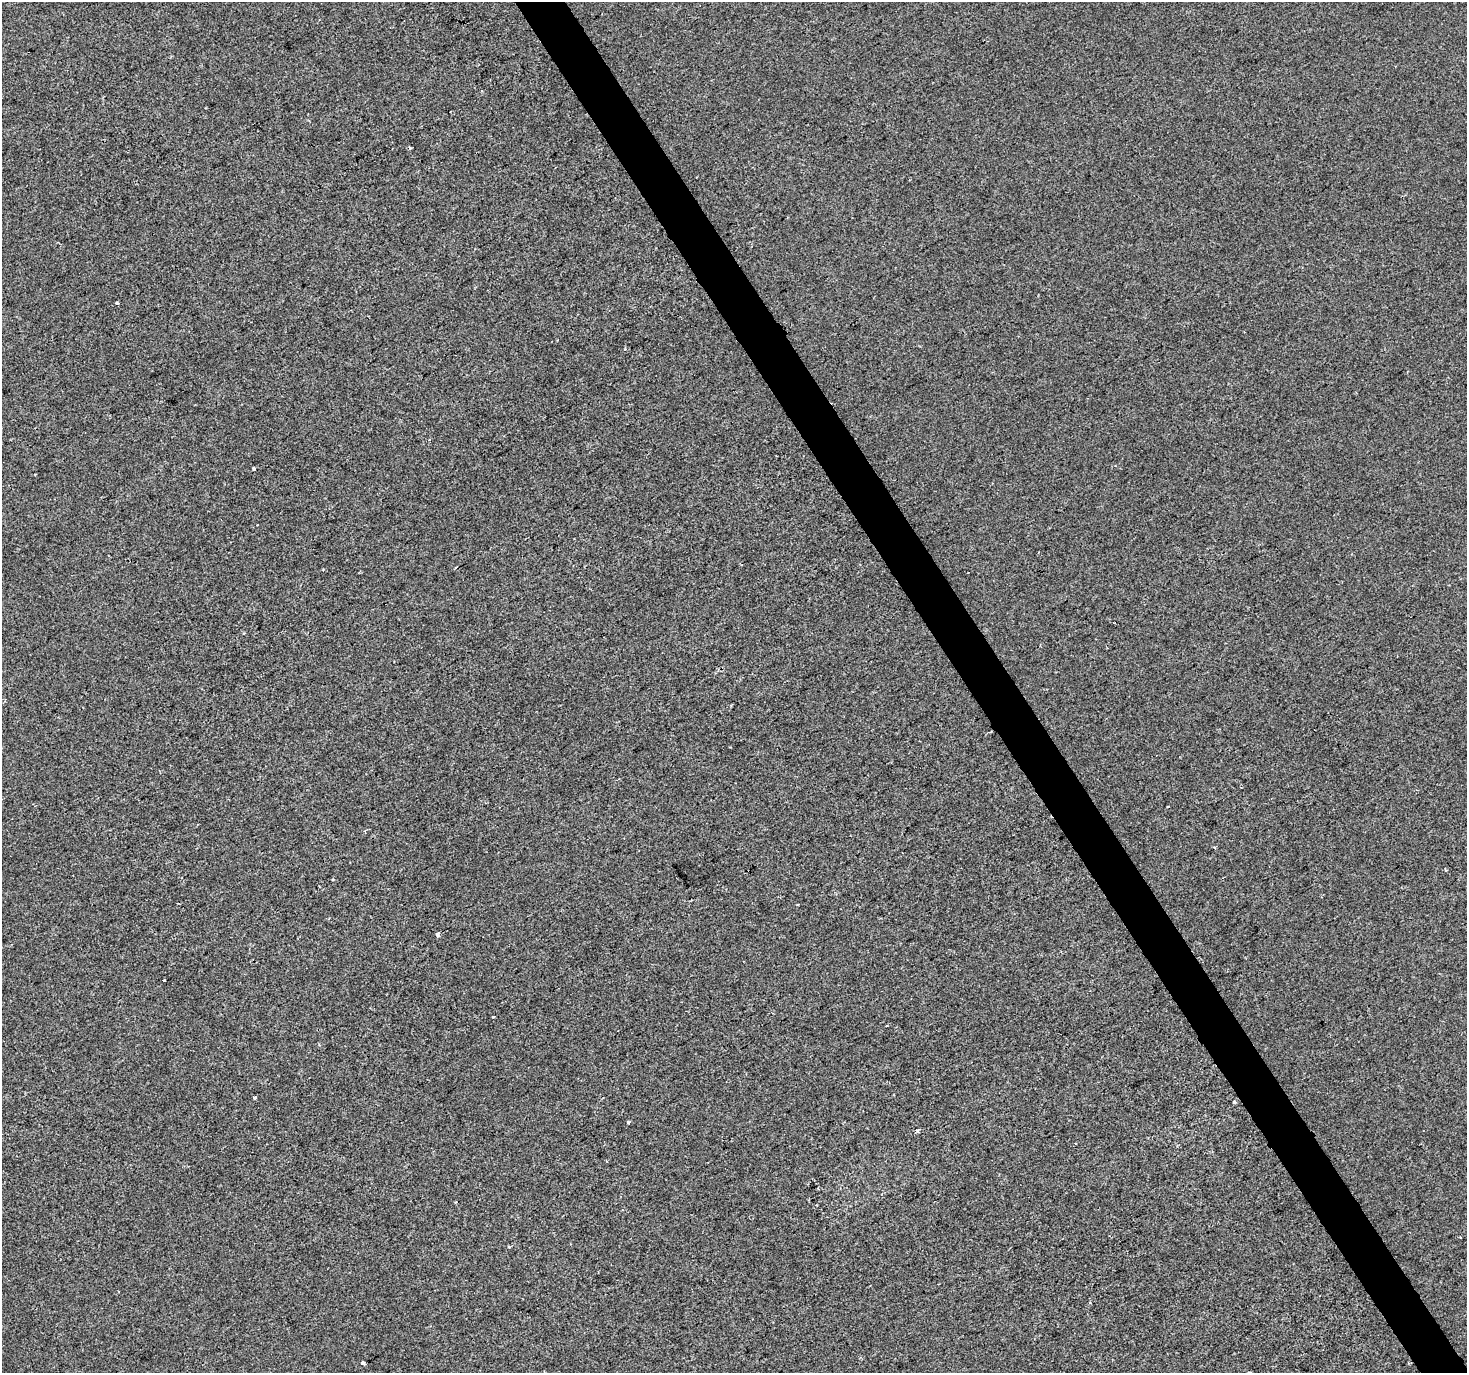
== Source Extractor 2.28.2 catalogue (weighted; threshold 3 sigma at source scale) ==
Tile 6 of 4 x 4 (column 2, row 2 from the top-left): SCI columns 1470-2934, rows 2915-4285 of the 5865 x 5769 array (HDU 1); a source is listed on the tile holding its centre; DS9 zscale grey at full resolution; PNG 1469 x 1375 px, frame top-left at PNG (2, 2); no overlay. Shown black and unused: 3% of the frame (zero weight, under 2 of 3 exposures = <1% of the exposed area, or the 3 px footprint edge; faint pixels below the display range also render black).
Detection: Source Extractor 2.28.2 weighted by HDU 2 'WHT'; one run over the whole footprint, this tile lists its part. Background -2.45e-04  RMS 0.0041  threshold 0.0186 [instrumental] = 3 sigma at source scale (4.5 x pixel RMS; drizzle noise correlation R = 1.50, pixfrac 1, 0.0396/0.0396 arcsec/px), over >= 5 px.
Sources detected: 18; all 18 listed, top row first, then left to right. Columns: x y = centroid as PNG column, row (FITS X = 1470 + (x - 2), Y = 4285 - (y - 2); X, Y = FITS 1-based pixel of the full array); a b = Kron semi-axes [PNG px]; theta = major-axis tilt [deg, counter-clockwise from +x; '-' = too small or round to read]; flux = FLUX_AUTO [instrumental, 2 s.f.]
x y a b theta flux
410 148 3 3 - 0.99
117 303 4 3 - 0.46
625 349 4 4 - 0.67
429 440 3 3 - 0.55
254 469 3 3 - 2.1
1168 806 3 3 - 0.9
1214 848 4 3 - 0.49
333 879 3 3 - 0.53
797 905 3 3 - 0.74
437 935 4 3 - 4.6
164 980 3 2 - 0.46
493 1017 3 3 - 0.58
255 1098 4 3 - 0.58
1234 1102 3 3 - 1.4
628 1122 4 4 - 0.52
918 1130 4 4 - 1.2
456 1202 4 2 - 0.36
363 1363 4 3 - 3.4